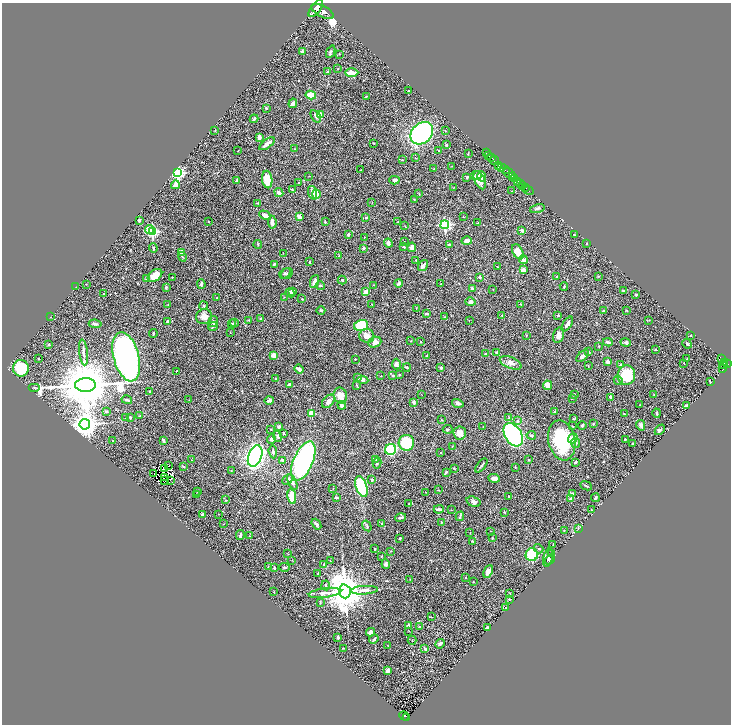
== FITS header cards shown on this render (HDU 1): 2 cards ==
NAXIS1  =                 1457
NAXIS2  =                 1444

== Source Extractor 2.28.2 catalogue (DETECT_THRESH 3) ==
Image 1457 x 1444 px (HDU 1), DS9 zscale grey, zoomed out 1/2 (1 PNG px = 2 x 2 image px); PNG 733 x 726 px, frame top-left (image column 1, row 1443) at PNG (2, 3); each listed source drawn as its Kron ellipse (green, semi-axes under 4 px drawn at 4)
Background 0.555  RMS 0.02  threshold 0.0603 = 3 sigma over >= 5 px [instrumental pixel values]
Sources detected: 415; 28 cannot appear on this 1/2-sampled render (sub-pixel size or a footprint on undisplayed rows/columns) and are neither listed nor drawn; the other 387 listed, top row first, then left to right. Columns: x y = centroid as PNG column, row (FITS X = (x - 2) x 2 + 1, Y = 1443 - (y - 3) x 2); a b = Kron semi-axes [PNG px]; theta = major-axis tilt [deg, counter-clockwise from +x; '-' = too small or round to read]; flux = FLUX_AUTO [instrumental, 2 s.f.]
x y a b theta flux
316 8 10 5 53 2700
322 11 12 5 -28 3100
302 51 3 2 - 4.5
331 52 6 3 66 6.3
339 54 2 2 - 1.5
338 69 3 2 - 1.8
327 72 4 3 - 3.9
352 73 7 3 1 39
408 91 3 2 - 2.5
311 95 5 3 - 66
366 96 3 2 - 1.5
293 103 5 3 - 13
266 108 3 2 - 5.8
320 115 3 3 - 56
316 116 7 3 -56 8.3
254 119 4 2 - 5.3
215 130 4 2 - 2.4
445 131 3 2 - 1.7
422 133 12 9 43 630
259 137 3 3 - 21
373 143 2 2 - 2.2
267 144 9 3 38 22
447 145 3 3 - 4.2
295 149 3 2 - 1.8
238 150 4 1 - 1.3
439 150 2 2 - 4.1
486 153 2 1 - 51
468 154 3 2 - 2.3
488 155 3 2 - 230
415 158 3 1 - 1.8
491 158 3 2 - 330
402 160 2 2 - 1.7
494 160 4 2 - 480
498 165 3 2 - 82
452 166 3 2 - 1.4
502 167 2 2 - 190
434 169 2 2 - 2
505 169 5 2 - 200
361 170 3 2 - 1.2
178 173 4 3 - 870
509 173 7 2 -32 310
476 175 5 4 - 11
309 176 2 2 - 1.2
482 176 5 3 - 28
513 176 2 1 - 170
467 177 3 2 - 5.6
267 179 9 5 -83 73
515 179 4 2 - 550
237 180 3 2 - 5.8
394 180 5 3 - 13
480 180 10 5 -66 37
518 181 2 2 - 190
299 182 2 1 - 1.5
521 184 2 2 - 230
175 185 4 3 - 33
523 185 2 1 - 260
454 187 3 2 - 1.5
525 188 4 1 - 82
292 190 4 2 - 3.3
529 190 5 2 - 130
511 191 2 1 - 1.5
279 193 5 3 - 14
313 193 7 3 -72 16
316 194 4 3 - 34
419 194 3 2 - 2
414 199 2 2 - 2.1
372 202 3 2 - 1.8
258 203 2 2 - 2
537 208 7 3 14 6.4
265 215 6 4 -28 15
299 217 4 3 - 23
463 217 3 2 - 1.8
366 218 3 2 - 4.8
139 220 3 2 - 11
208 222 2 2 - 1.4
272 222 6 3 -85 17
325 222 2 2 - 3.6
397 222 3 2 - 2.4
478 223 3 2 - 2.1
445 225 4 4 - 620
405 226 3 2 - 1.3
150 230 5 3 - 100
522 230 3 3 - 15
152 232 3 3 - 540
574 234 3 2 - 1.9
348 235 3 3 - 5.9
364 237 2 2 - 1.9
467 241 5 3 - 23
404 242 2 2 - 1.9
388 243 4 3 - 15
587 243 2 2 - 2.7
258 244 4 3 - 3.2
449 245 3 3 - 3.6
404 247 3 2 - 3.1
412 247 5 3 - 15
153 248 4 3 - 4.9
364 248 2 2 - 17
181 252 3 3 - 36
518 252 8 5 -63 37
283 253 2 2 - 1.2
339 256 3 2 - 3
182 257 5 2 - 4
416 260 2 1 - 1.9
523 260 4 3 - 17
310 262 2 2 - 4.5
274 264 3 2 - 4.7
423 266 6 3 55 14
498 267 2 1 - 2.2
523 270 4 3 - 19
285 273 6 4 38 7
287 274 6 5 - 7.9
155 276 8 5 38 54
557 276 3 2 - 3.7
598 276 3 2 - 2.4
172 277 2 2 - 1.8
480 277 3 3 - 9
147 279 3 3 - 4.6
342 280 4 4 - 4.7
314 281 7 3 68 13
399 283 4 3 - 11
86 284 2 2 - 1.3
201 284 5 3 - 6.1
441 284 2 2 - 2.7
374 285 2 2 - 1.5
320 286 4 3 - 4.5
564 286 4 2 - 3
76 287 2 2 - 1.1
166 287 3 3 - 6.6
472 289 3 3 - 9.6
493 289 2 2 - 1.6
292 291 4 3 - 19
623 291 3 3 - 3.1
366 292 4 3 - 20
290 293 5 3 - 11
104 294 3 2 - 6.2
636 295 2 2 - 5.3
284 297 3 2 - 2
217 298 2 2 - 4.1
302 299 2 2 - 4.9
470 302 5 4 - 11
168 304 2 1 - 1.1
372 304 3 2 - 2.3
521 304 3 2 - 3.6
203 306 4 4 - 4.6
416 308 3 2 - 1.3
321 310 4 3 - 6.6
627 310 3 2 - 2.4
603 311 4 2 - 3.6
426 314 3 2 - 6.1
502 315 3 2 - 1.6
558 315 3 3 - 4.2
51 317 3 2 - 1.6
204 317 8 7 - 26
445 317 4 2 - 2.6
261 318 3 2 - 2.1
248 320 2 2 - 1.6
469 320 3 2 - 1.4
649 320 3 2 - 2
167 321 3 3 - 4.6
213 322 5 4 - 7.8
234 323 4 3 - 5.6
95 324 6 3 -8 6.5
232 324 4 3 - 5.1
567 324 8 3 56 18
361 325 7 5 16 200
213 327 5 3 - 6.2
230 332 3 2 - 1.7
153 334 4 2 - 5.4
526 335 2 2 - 1.8
558 335 8 5 74 18
690 335 2 1 - 1.6
367 336 7 7 - 23
411 341 2 1 - 1.2
375 342 6 5 - 20
421 342 2 2 - 1.8
608 342 5 2 - 7.6
626 343 5 4 - 8.8
49 344 3 2 - 4.4
687 344 5 2 - 6.4
599 347 2 2 - 1.5
655 349 3 2 - 2.6
588 351 4 2 - 3.4
83 352 13 3 -83 14
497 353 3 2 - 12
485 354 3 2 - 2.8
274 355 3 3 - 29
427 356 3 2 - 3.7
583 356 7 4 40 15
126 357 25 12 -75 1500
721 358 3 2 - 110
38 359 2 1 - 2.1
355 359 2 2 - 2.9
687 359 2 2 - 1.7
608 362 4 3 - 17
724 362 2 2 - 100
511 363 11 5 -22 21
684 363 2 2 - 1.3
396 364 5 4 - 15
727 364 4 3 - 350
621 365 3 2 - 5.2
724 365 3 2 - 120
588 366 3 2 - 2.2
723 366 6 2 80 170
407 367 4 3 - 4.6
21 368 8 8 - 190
441 368 4 3 - 6.5
299 369 5 3 - 18
176 371 2 1 - 1.8
399 374 2 2 - 4.3
393 375 2 2 - 2.5
626 375 10 9 - 140
381 376 3 2 - 1.4
358 378 3 2 - 5.8
276 379 3 3 - 2.5
363 380 5 3 - 6.5
618 380 5 2 - 3.3
710 382 3 2 - 2.8
289 384 3 3 - 9.9
85 385 10 7 1 32000
357 385 4 2 - 2.3
548 385 5 4 - 32
34 388 6 1 0 2.1
150 391 2 2 - 2.3
422 394 2 1 - 0.93
574 394 2 2 - 1.8
654 394 2 1 - 1.7
340 396 8 6 -68 44
611 397 3 3 - 9.7
572 398 3 2 - 2.1
127 400 5 2 - 7.2
189 400 2 2 - 1.5
269 400 5 3 - 12
328 401 8 5 47 21
413 402 4 3 - 9.1
458 403 6 3 -17 8.8
342 405 4 3 - 22
639 405 2 2 - 0.92
687 405 4 2 - 5.2
106 411 4 3 - 4.3
554 412 4 3 - 2.6
657 413 4 2 - 6.3
312 414 2 2 - 85
624 414 2 1 - 1.2
140 416 4 2 - 2.4
130 417 3 3 - 4.9
126 418 4 3 - 5.1
509 418 3 3 - 3.4
573 419 3 2 - 1.7
441 420 2 2 - 2.5
517 421 4 3 - 5.2
85 424 5 5 - 4700
593 424 3 2 - 2.9
582 425 4 3 - 5.3
641 425 5 4 - 11
483 426 2 1 - 1.3
572 426 3 2 - 1.8
279 427 3 3 - 7.6
271 429 2 2 - 2.3
448 429 5 3 - 4.3
660 430 6 3 47 5.7
284 433 3 2 - 5.5
460 433 6 6 - 26
513 435 12 8 -58 890
531 435 5 3 - 5.4
278 436 5 4 - 7.6
573 438 5 3 - 43
271 439 5 3 - 11
625 439 2 1 - 2.5
163 440 3 2 - 9.5
562 440 20 13 -77 240
113 441 3 2 - 3
406 443 8 7 - 170
576 443 4 4 - 10
633 443 2 2 - 2.4
452 446 2 2 - 1.6
391 449 6 5 - 290
273 452 7 3 -84 7.6
441 452 3 2 - 1.5
255 456 11 6 68 1100
375 459 2 2 - 2
192 460 3 2 - 1.6
282 460 3 3 - 9.5
529 460 2 2 - 2.3
303 461 21 9 66 1000
575 462 3 2 - 5
377 463 5 3 - 4.5
169 466 2 1 - 2.8
183 466 4 3 - 2.8
481 466 8 2 52 5.2
515 467 3 2 - 2.1
164 468 3 1 - 0.32
454 468 3 3 - 2.1
231 471 2 2 - 1.7
446 472 3 2 - 3.6
154 474 2 1 - 1.2
165 478 2 1 - 0.87
494 478 6 4 -6 14
288 479 6 4 44 10
372 480 4 3 - 5.4
164 481 2 1 - 0.67
170 481 2 1 - 2.5
292 482 8 4 -68 14
361 486 11 5 -71 250
586 486 6 2 -25 4.8
333 489 2 1 - 1.3
438 490 3 2 - 1.5
198 491 3 3 - 2.8
426 492 2 2 - 1.2
197 494 3 2 - 2.2
572 494 4 3 - 6.7
508 496 2 2 - 4.6
292 497 7 4 -80 76
336 497 4 3 - 5.6
595 498 4 2 - 7.4
571 499 2 2 - 30
226 500 2 2 - 2
473 502 7 5 -19 11
409 503 2 2 - 1.4
439 509 5 2 - 11
591 509 2 1 - 1.9
451 510 2 2 - 1.5
504 512 3 2 - 2
219 514 2 2 - 1.6
203 515 3 3 - 25
460 516 5 2 - 4
400 517 5 3 - 8.8
441 522 2 2 - 2.1
382 523 4 3 - 3.9
224 524 3 2 - 1.2
316 524 6 3 -53 7.4
367 526 5 2 - 3.7
578 529 3 2 - 2.1
564 530 3 2 - 2
490 531 2 2 - 1.2
470 533 2 2 - 1.5
240 535 5 2 - 8.8
249 536 3 2 - 2
400 538 3 2 - 3.2
492 538 2 2 - 3
472 541 4 3 - 2.5
553 545 4 2 - 2.5
375 549 2 2 - 2.6
538 549 5 2 - 3.6
391 551 3 2 - 1.7
552 553 3 3 - 3.4
288 554 3 1 - 1.3
532 555 6 6 - 140
382 556 3 2 - 2.6
548 558 9 4 76 8.7
550 559 6 3 38 4.5
292 560 2 1 - 1.3
330 561 2 1 - 1.2
324 564 3 2 - 3.1
386 564 5 4 - 12
268 567 3 2 - 2.8
284 567 5 2 - 4.7
274 568 3 2 - 5.5
488 571 7 4 66 25
318 573 3 2 - 2.5
466 578 2 2 - 1.8
410 579 2 1 - 1.1
473 582 2 1 - 2.3
326 585 5 3 - 4.7
364 590 14 4 3 21
345 591 7 5 -73 13000
274 592 2 2 - 1.4
325 593 16 4 7 27
510 593 3 2 - 2.1
509 599 2 2 - 2.4
320 602 4 2 - 2.8
506 608 2 2 - 5.7
431 617 2 2 - 1.6
408 626 3 2 - 11
420 627 3 3 - 3.7
487 628 3 2 - 6.2
409 631 3 2 - 1.8
371 632 4 3 - 16
338 637 3 2 - 8.3
374 639 5 3 - 7.9
412 640 4 1 - 1.5
440 644 5 3 - 7
388 646 3 2 - 1.4
343 648 4 2 - 1.6
425 649 4 2 - 4.8
387 671 4 3 - 13
404 716 5 2 - 110
407 718 3 2 - 83
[28 sub-pixel or undisplayed-footprint detections neither listed nor drawn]